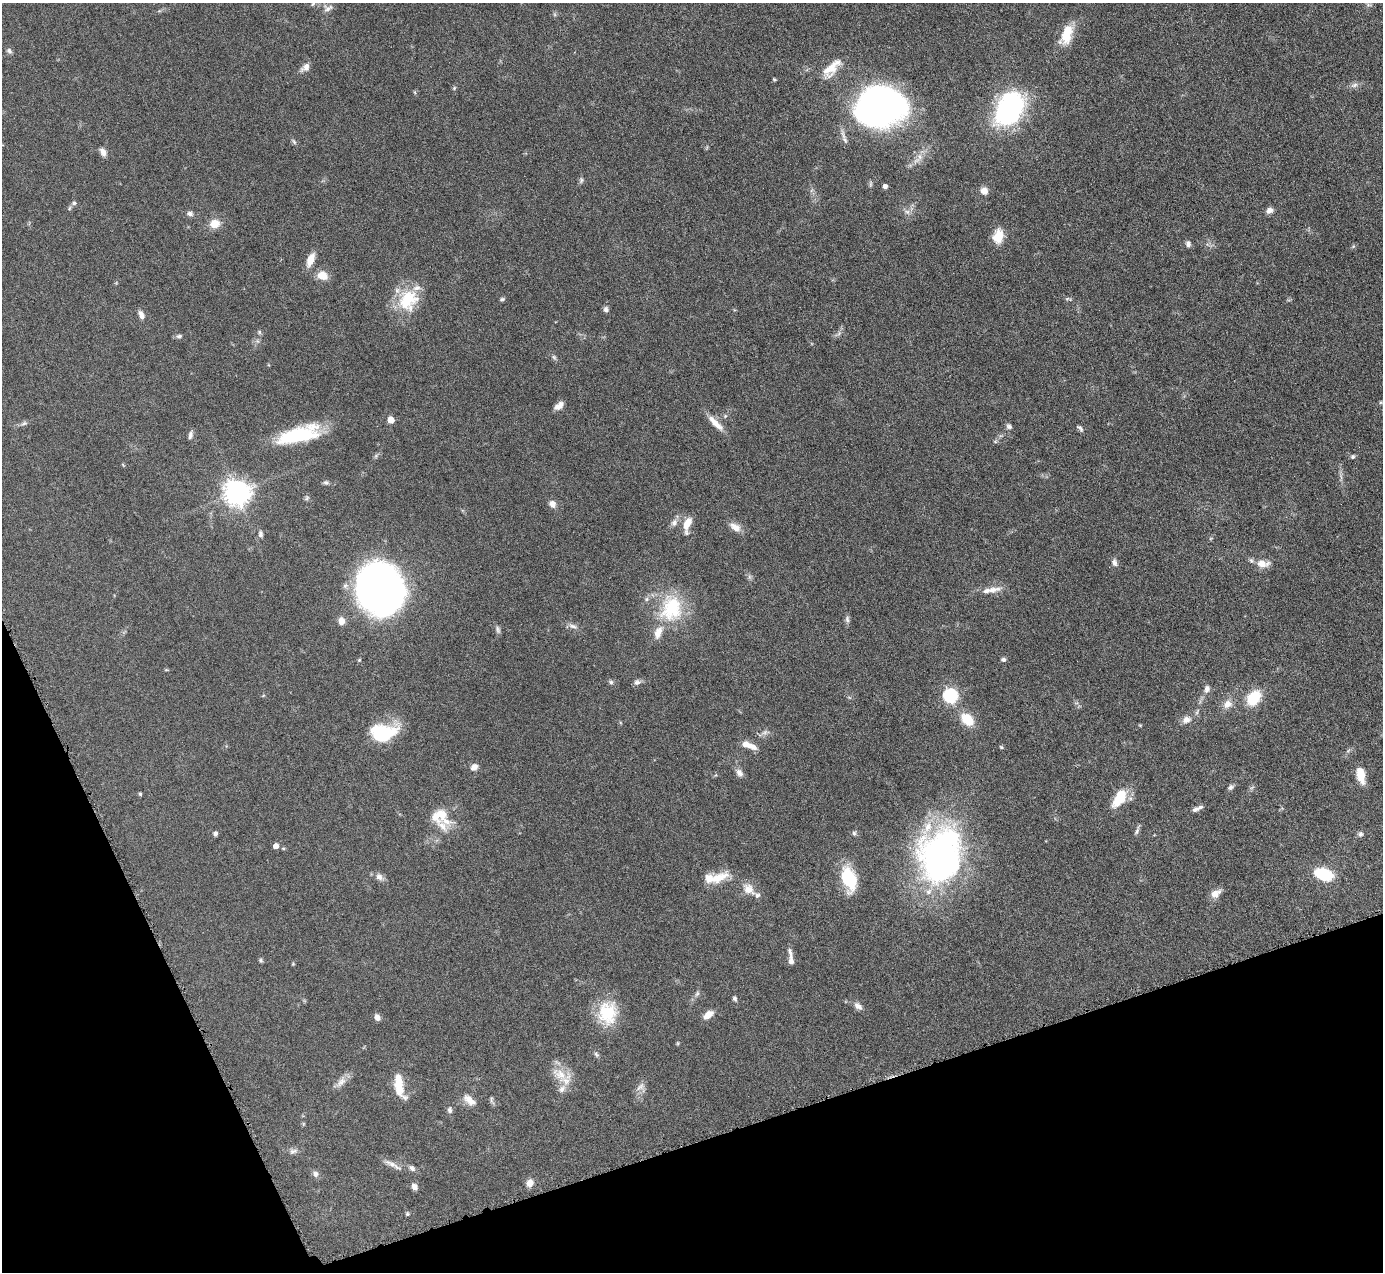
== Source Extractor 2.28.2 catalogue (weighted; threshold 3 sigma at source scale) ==
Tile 14 of 4 x 4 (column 2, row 4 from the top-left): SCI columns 1385-2765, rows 284-1553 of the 5530 x 5515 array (HDU 1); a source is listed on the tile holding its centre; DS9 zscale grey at full resolution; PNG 1385 x 1274 px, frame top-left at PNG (2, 3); no overlay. Shown black and unused: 17% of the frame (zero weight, under 4 of 8 exposures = <1% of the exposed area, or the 3 px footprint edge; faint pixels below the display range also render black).
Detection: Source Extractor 2.28.2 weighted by HDU 2 'WHT'; one run over the whole footprint, this tile lists its part. Background 0.0476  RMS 0.0039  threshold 0.0158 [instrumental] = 3 sigma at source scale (4.09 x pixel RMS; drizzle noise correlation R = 1.36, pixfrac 0.8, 0.05/0.05 arcsec/px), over >= 5 px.
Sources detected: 139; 1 too faint to see at this stretch — not listed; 13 inside a brighter listed object's ellipse — not listed separately; the other 125 listed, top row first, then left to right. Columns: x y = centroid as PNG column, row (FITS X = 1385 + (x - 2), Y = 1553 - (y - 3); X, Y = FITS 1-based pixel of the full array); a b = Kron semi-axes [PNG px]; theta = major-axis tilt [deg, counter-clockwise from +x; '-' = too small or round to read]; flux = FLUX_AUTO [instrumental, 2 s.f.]
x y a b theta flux
313 4 6 4 46 0.51
328 8 14 8 20 1.9
1066 34 25 12 71 8.9
9 51 8 6 -44 0.93
305 67 14 8 40 2.1
831 68 32 13 47 7
774 79 5 3 - 0.41
1354 85 11 6 19 1.4
454 88 5 5 - 0.49
879 106 37 31 21 190
1009 108 31 21 59 71
294 142 9 4 -55 0.69
103 152 10 6 -61 2
581 180 9 5 80 0.8
870 184 7 4 89 0.62
885 186 4 4 - 1.4
984 191 9 8 - 2.3
74 203 7 6 - 0.75
1269 210 8 6 25 1.9
907 212 8 6 -43 1.2
190 214 8 6 -9 1.2
214 224 9 8 - 5.3
998 236 18 12 80 5.7
1188 244 8 6 -71 1.1
1353 246 5 5 - 0.52
310 260 14 7 68 4.7
322 275 10 8 -19 5.2
502 299 7 4 10 0.6
1068 299 10 4 -14 0.69
408 300 30 25 59 15
606 310 7 6 - 1.1
141 315 11 6 -69 1.9
259 332 6 5 - 0.56
179 336 8 5 8 0.84
554 357 7 5 -46 0.7
1381 402 6 4 43 0.49
559 406 12 6 34 2.4
725 416 6 4 46 0.52
391 420 5 5 - 6.2
24 423 8 5 29 0.88
716 423 25 7 -45 4.3
1009 426 8 6 -41 0.98
1080 428 11 5 -46 0.88
298 434 47 16 15 27
190 435 11 5 82 1.1
995 441 6 4 -19 0.45
376 456 7 4 56 0.64
1353 456 6 5 - 0.67
326 482 7 6 - 0.85
236 493 9 8 - 370
307 498 7 5 49 0.7
552 504 9 7 -50 2.1
674 523 11 8 61 1.7
687 524 18 7 73 5
735 527 16 9 -31 3
260 534 9 6 -88 1.1
1114 562 10 6 -80 1.3
1263 564 19 9 -2 3.9
380 588 37 30 -53 310
993 590 21 8 10 3.6
671 608 38 30 76 22
847 619 10 6 86 1
341 621 8 7 - 2.7
573 626 12 6 -11 1.5
498 629 11 6 -71 0.97
359 660 5 4 - 0.37
1003 660 6 5 - 0.95
166 670 6 3 18 0.35
611 682 7 5 -16 0.77
637 682 9 7 21 1.3
1207 689 11 8 73 1.6
950 696 7 6 - 62
1253 698 15 11 50 12
1227 704 12 9 31 3
967 719 12 8 -42 10
1186 720 12 9 18 2.4
383 733 22 13 7 27
746 745 13 8 -18 3.4
1001 747 5 5 - 0.47
474 767 9 7 37 2
739 773 11 7 -58 1.9
1361 775 18 9 -78 5.8
1231 787 9 6 38 0.92
140 794 5 4 - 0.46
1119 798 23 11 59 10
1197 808 14 5 25 1.5
439 815 22 16 25 7.3
1137 831 13 4 68 0.99
215 833 6 4 83 0.87
854 833 6 6 - 0.67
1360 834 7 7 - 1
276 846 5 5 - 2.3
940 856 60 45 82 120
1323 874 14 8 -18 22
379 877 11 8 -40 1.9
718 878 29 11 23 6.8
849 879 27 14 -72 15
748 889 18 12 -41 4.2
1216 894 13 9 35 2.8
261 960 6 5 - 0.58
791 960 13 6 -86 1.9
293 964 5 4 - 0.33
697 994 8 5 63 0.92
735 998 7 5 -64 0.77
858 1006 13 8 -37 1.9
607 1013 29 24 87 15
708 1015 11 7 35 3.9
377 1017 7 6 - 1.9
678 1043 6 4 90 0.38
596 1054 8 5 -49 0.79
560 1074 29 16 -21 7.3
341 1082 18 9 46 2.8
398 1086 24 12 -76 6.3
640 1087 15 8 43 2
469 1100 18 9 -39 3.5
492 1100 12 4 -77 0.77
450 1110 9 6 89 1
303 1124 6 4 72 0.41
293 1151 12 7 15 1.4
393 1165 27 6 -28 2.4
412 1168 9 6 -40 1.2
315 1174 8 7 - 1.3
530 1183 9 7 62 2.7
414 1187 7 5 -64 1.9
407 1214 4 4 - 0.58